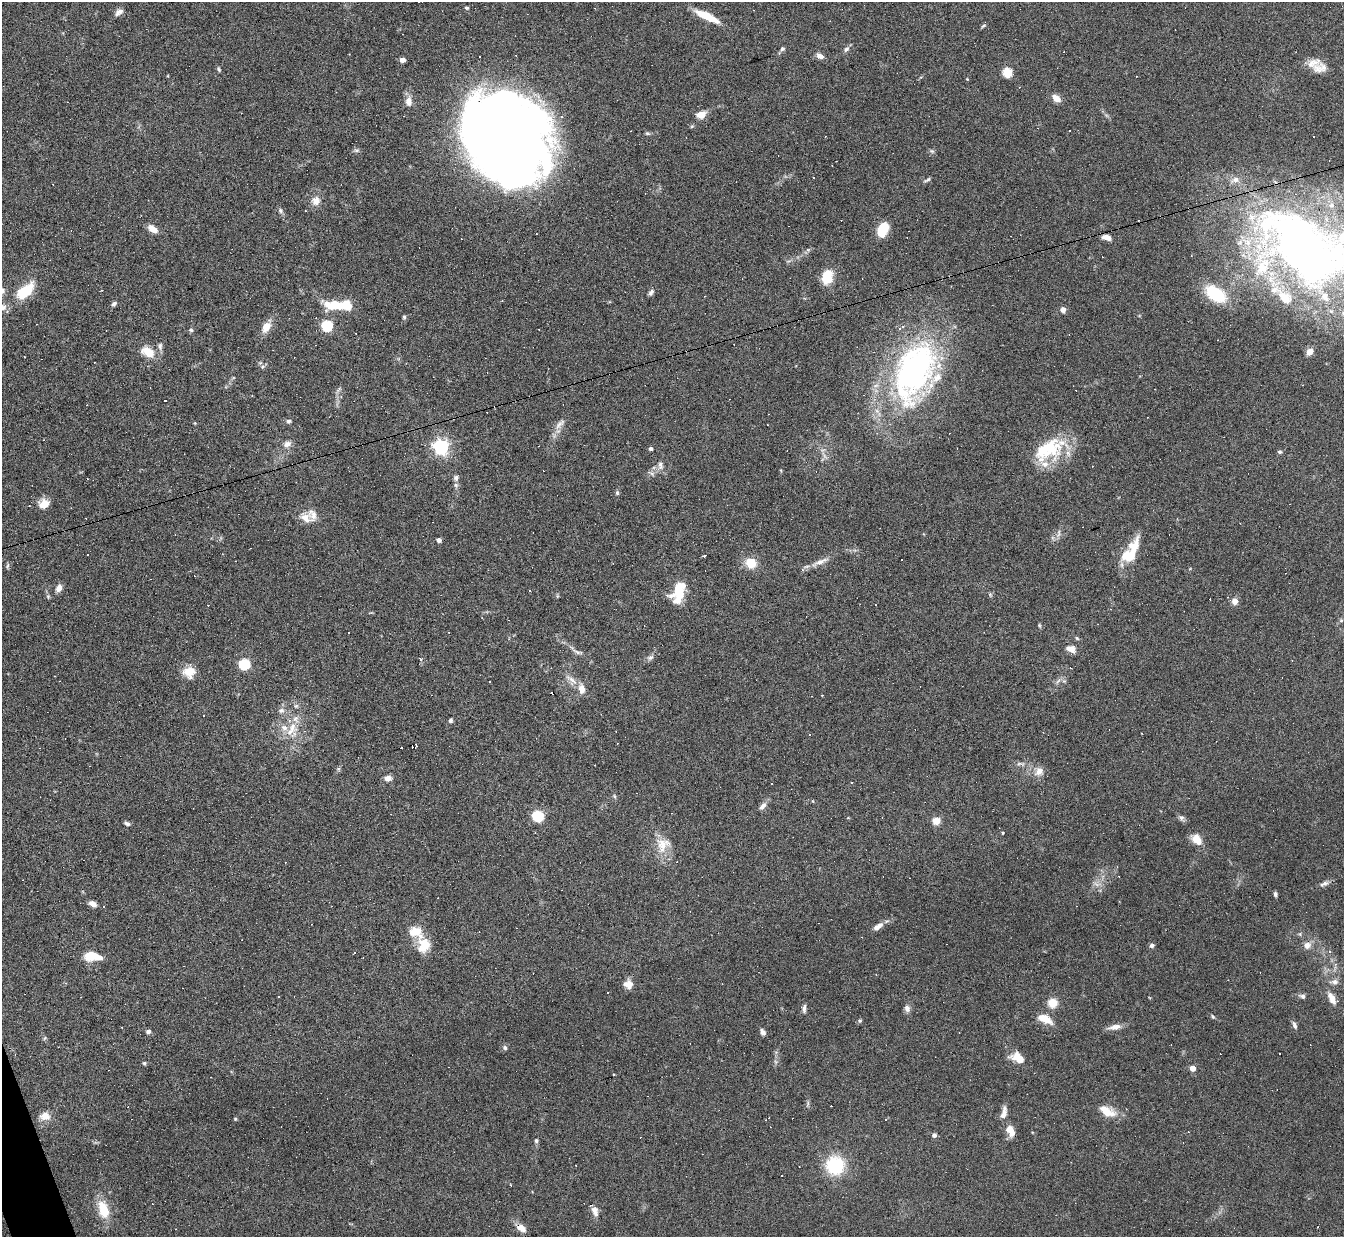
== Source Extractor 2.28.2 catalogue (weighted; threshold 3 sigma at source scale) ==
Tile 7 of 4 x 4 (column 3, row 2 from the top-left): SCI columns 2687-4028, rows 2617-3851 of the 5371 x 5357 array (HDU 1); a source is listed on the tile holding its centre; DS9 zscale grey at full resolution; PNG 1346 x 1239 px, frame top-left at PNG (2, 2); no overlay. Shown black and unused: <1% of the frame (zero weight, under 4 of 8 exposures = <1% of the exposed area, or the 3 px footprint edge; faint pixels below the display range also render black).
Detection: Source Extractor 2.28.2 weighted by HDU 2 'WHT'; one run over the whole footprint, this tile lists its part. Background 0.0744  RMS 0.0043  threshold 0.0175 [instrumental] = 3 sigma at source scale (4.09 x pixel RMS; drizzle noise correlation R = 1.36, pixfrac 0.8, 0.05/0.05 arcsec/px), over >= 5 px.
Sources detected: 273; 1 too faint to see at this stretch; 4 inside a brighter object's white glare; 92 cosmic-ray / hot-pixel residue — not listed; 24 inside a brighter listed object's ellipse — not listed separately; the other 152 listed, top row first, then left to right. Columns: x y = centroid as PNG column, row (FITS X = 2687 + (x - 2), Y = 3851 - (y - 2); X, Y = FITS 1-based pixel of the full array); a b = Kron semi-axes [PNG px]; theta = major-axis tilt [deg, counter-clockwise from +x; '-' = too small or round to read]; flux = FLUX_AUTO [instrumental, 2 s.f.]
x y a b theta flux
467 8 4 4 - 0.7
119 12 12 7 35 1.8
707 16 29 8 -26 8.8
983 26 8 4 35 0.58
782 49 6 5 - 0.82
846 49 9 6 41 1.2
820 56 9 6 -24 2.1
480 57 3 3 - 14
402 60 4 4 - 3.3
1320 68 21 14 3 4.6
219 69 6 4 -55 0.62
1007 72 5 5 - 24
967 79 4 4 - 0.28
1056 98 10 6 -34 3.4
408 101 11 8 -88 3.1
701 115 10 7 16 4.1
1069 130 3 2 - 0.38
647 133 7 5 -1 0.64
506 139 74 64 -55 680
357 150 8 5 6 0.82
932 151 6 5 - 0.73
927 180 11 4 26 0.86
316 201 11 11 - 3.2
280 211 8 6 -53 0.95
153 229 11 6 -33 3.6
883 230 13 9 64 11
1107 237 9 5 -12 2.9
1306 247 134 74 -27 320
808 250 6 4 -18 0.53
827 276 13 9 74 12
2 291 11 8 33 2
24 291 20 10 40 16
651 292 9 5 58 1.1
1215 294 27 15 -32 18
114 304 7 5 46 0.93
335 304 31 14 11 11
2 307 13 9 -35 2.5
1063 310 6 6 - 1.7
404 317 6 5 - 0.62
327 326 5 5 - 41
266 327 13 9 59 4.6
191 330 6 5 - 0.68
539 330 2 2 - 0.21
160 346 11 6 -85 1.4
1310 351 7 5 47 3.9
148 352 16 11 -30 6.7
24 357 3 2 - 0.3
262 367 8 4 32 0.82
914 371 73 44 69 120
339 389 8 4 45 0.75
289 421 6 6 - 0.89
195 423 5 4 - 0.35
560 424 20 7 47 2.7
287 444 11 7 23 2.1
1057 445 31 25 87 17
441 447 6 6 - 130
651 448 4 4 - 0.98
1280 452 5 5 - 0.77
660 465 13 7 -85 1.8
650 472 11 5 -25 1.1
456 477 9 6 59 1.2
456 485 8 6 -69 1
617 493 6 5 - 0.63
44 504 11 10 - 4.7
305 518 16 11 -35 4.4
1058 534 13 5 77 1.5
439 540 4 4 - 1.8
704 555 3 3 - 25
1128 556 19 15 59 10
901 560 3 3 - 2.2
820 562 28 6 24 3.5
751 563 9 8 - 9
8 566 8 3 80 0.62
59 588 9 6 65 2.4
678 589 20 12 56 8.5
990 595 6 5 - 0.59
48 596 6 5 - 0.61
1235 601 8 8 - 2.2
1341 620 5 5 - 0.61
1039 625 5 4 - 0.46
1077 638 6 5 - 0.55
1071 649 9 7 -14 3.6
577 652 19 5 -20 1.7
650 657 10 6 23 1.3
420 659 5 4 - 0.59
244 664 6 5 - 39
189 672 15 13 -8 5.9
571 680 20 8 -43 3.7
1058 681 8 5 45 1.1
1064 681 5 5 - 0.69
822 695 3 3 - 0.38
296 706 6 6 - 0.86
281 710 9 7 2 1.6
450 720 5 5 - 0.85
292 727 17 13 -71 6.6
401 748 3 3 - 19
1020 764 15 5 -11 1.5
338 769 6 5 - 0.64
1039 771 13 10 36 3.3
388 778 9 7 11 1.8
772 783 3 2 - 0.46
614 796 5 4 - 0.53
763 806 11 6 49 1.9
538 816 6 5 - 45
1181 817 8 7 - 1.1
936 821 5 4 - 11
127 823 7 4 -25 0.97
1003 833 4 3 - 0.44
1197 839 12 9 -54 5.5
663 845 22 19 59 7.8
1324 883 12 3 18 1.3
1275 894 6 4 87 0.92
93 904 8 5 -28 2.3
104 906 3 2 - 0.29
878 926 14 6 35 2.8
416 932 21 16 -28 7.1
424 945 17 13 74 8.5
1152 945 6 5 - 0.98
1307 945 10 10 - 2.6
1329 951 5 4 - 0.72
92 956 15 7 -8 11
1334 982 12 8 5 2
628 984 11 10 - 3.1
1302 996 8 6 -25 1.3
1332 998 14 7 -63 4
1052 1003 5 5 - 17
804 1009 11 5 89 1.3
907 1009 8 7 - 1.7
1213 1016 6 4 -38 0.56
1044 1019 16 8 -24 6.1
1294 1025 10 5 -69 1.3
1115 1027 16 7 9 2.9
148 1032 5 4 - 1.4
763 1032 8 5 -58 1.4
45 1038 6 4 37 0.49
505 1048 6 5 - 0.91
1018 1058 15 9 -28 6.2
144 1063 4 4 - 0.69
1192 1068 4 4 - 4.2
808 1104 9 4 81 0.77
1107 1111 23 11 -27 6.5
1004 1113 17 7 76 2.7
45 1116 13 10 2 3.7
235 1119 5 4 - 0.45
886 1120 3 3 - 0.33
1011 1131 14 8 -62 4.3
934 1135 5 5 - 1.4
536 1141 5 5 - 0.73
835 1165 17 17 - 23
103 1209 23 11 -72 9.2
595 1211 14 8 -72 2.3
521 1228 10 7 -34 3.5
Overlapping masked pixels (flux is a lower limit): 1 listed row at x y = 1306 247
Isophote crosses this tile's border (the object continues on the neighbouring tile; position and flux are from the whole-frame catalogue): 4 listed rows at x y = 506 139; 1306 247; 2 291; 2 307